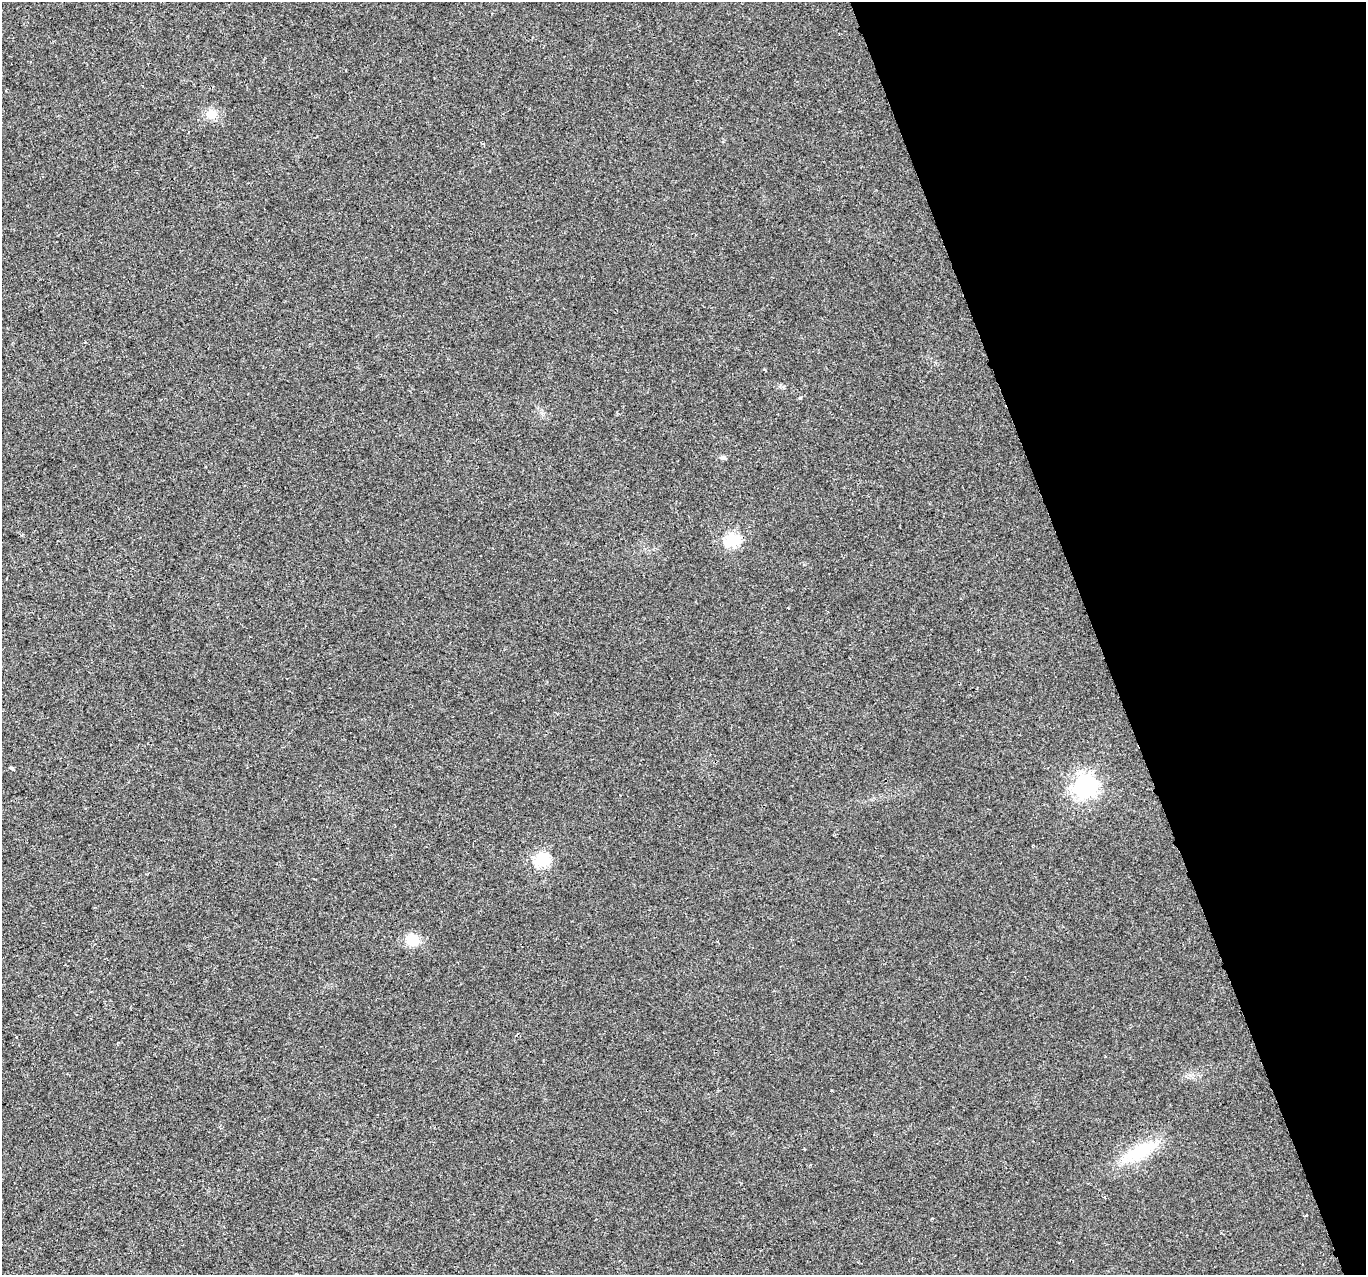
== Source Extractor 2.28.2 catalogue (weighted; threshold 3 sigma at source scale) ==
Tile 12 of 4 x 4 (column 4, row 3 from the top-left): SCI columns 4092-5455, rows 1399-2671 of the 5455 x 5287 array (HDU 1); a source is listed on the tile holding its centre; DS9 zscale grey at full resolution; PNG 1368 x 1277 px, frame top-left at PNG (2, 2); no overlay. Shown black and unused: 20% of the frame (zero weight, under 2 of 3 exposures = <1% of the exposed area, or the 3 px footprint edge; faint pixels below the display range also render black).
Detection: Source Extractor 2.28.2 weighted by HDU 2 'WHT'; one run over the whole footprint, this tile lists its part. Background 0.0183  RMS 0.006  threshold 0.0268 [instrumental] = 3 sigma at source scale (4.5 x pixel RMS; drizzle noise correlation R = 1.50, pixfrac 1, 0.0396/0.0396 arcsec/px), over >= 5 px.
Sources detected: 12; all 12 listed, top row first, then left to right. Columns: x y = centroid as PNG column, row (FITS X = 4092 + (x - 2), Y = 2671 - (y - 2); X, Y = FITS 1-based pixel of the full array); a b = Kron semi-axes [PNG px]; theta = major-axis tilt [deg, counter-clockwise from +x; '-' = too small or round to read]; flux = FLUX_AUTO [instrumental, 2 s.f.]
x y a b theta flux
211 114 12 11 - 7.3
764 370 4 3 - 0.7
800 398 5 3 - 0.57
723 457 6 5 - 1.1
732 539 8 8 - 48
788 608 3 2 - 0.5
12 768 4 3 - 2.7
1085 785 10 10 - 180
542 859 8 8 - 44
412 940 16 15 - 11
1139 1152 48 15 27 29
1305 1216 4 3 - 0.63
Unlisted compact peaks at least as high as the median listed source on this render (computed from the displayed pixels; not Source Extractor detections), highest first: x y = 831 1090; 932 1218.